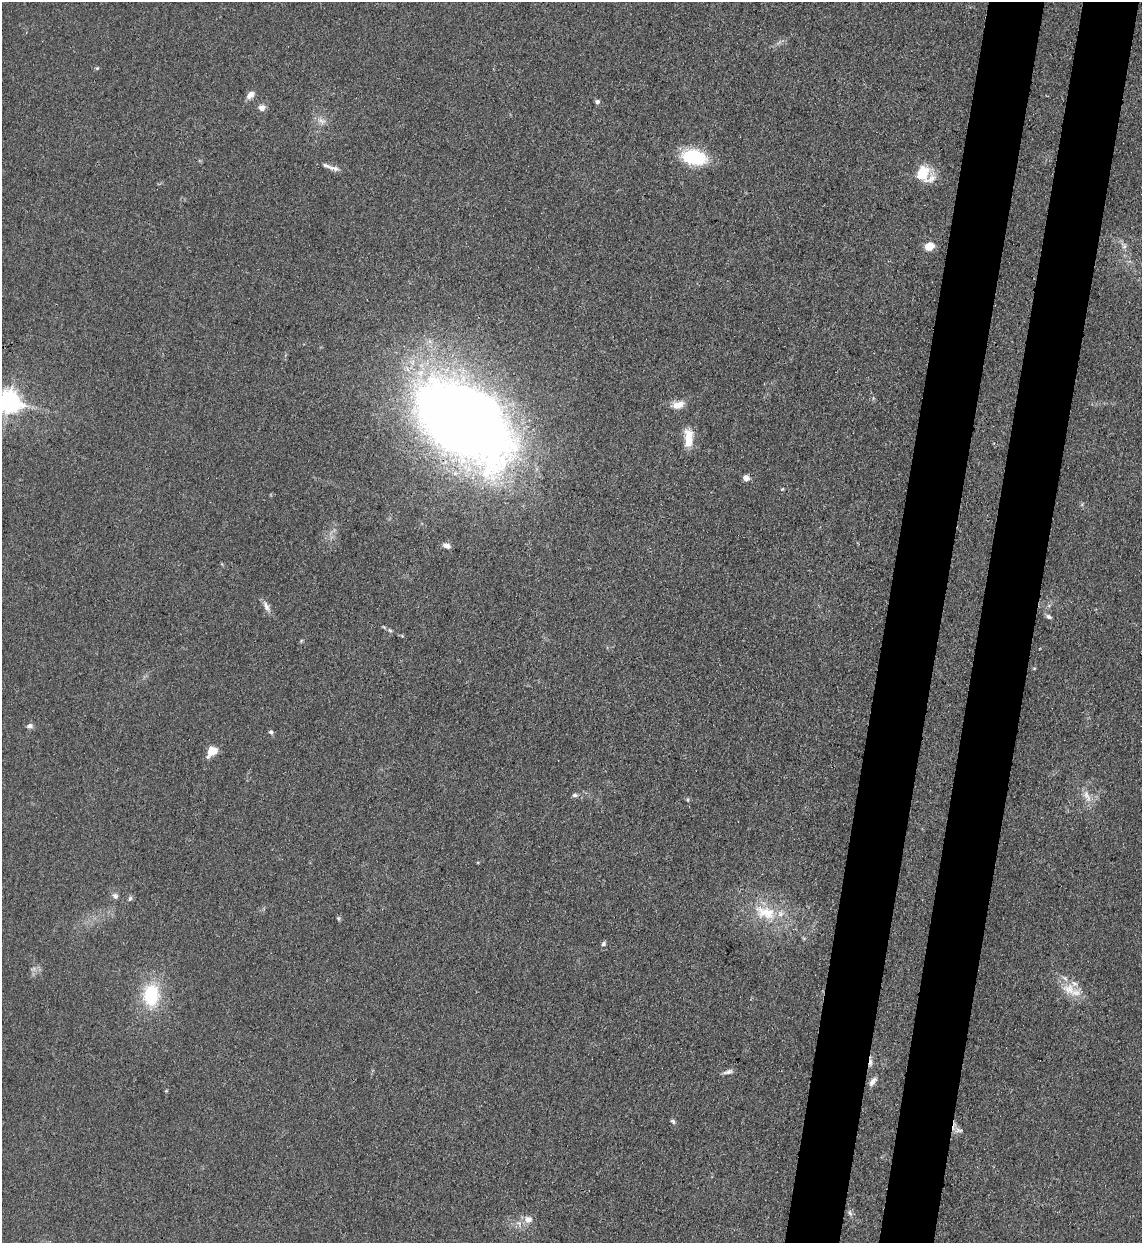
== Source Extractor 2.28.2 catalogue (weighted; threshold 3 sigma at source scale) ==
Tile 10 of 4 x 4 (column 2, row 3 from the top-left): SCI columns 1470-2609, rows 1265-2505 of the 5101 x 5010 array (HDU 1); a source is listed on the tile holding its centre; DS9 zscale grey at full resolution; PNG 1144 x 1245 px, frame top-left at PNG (2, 2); no overlay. Shown black and unused: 10% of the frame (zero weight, under 3 of 4 exposures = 7% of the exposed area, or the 3 px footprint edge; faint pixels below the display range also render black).
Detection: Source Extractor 2.28.2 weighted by HDU 2 'WHT'; one run over the whole footprint, this tile lists its part. Background 0.0807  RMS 0.011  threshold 0.0478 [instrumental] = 3 sigma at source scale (4.5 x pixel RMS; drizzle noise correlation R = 1.50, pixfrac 1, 0.05/0.05 arcsec/px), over >= 5 px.
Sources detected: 44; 1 inside a brighter object's white glare — not listed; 1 inside a brighter listed object's ellipse — not listed separately; the other 42 listed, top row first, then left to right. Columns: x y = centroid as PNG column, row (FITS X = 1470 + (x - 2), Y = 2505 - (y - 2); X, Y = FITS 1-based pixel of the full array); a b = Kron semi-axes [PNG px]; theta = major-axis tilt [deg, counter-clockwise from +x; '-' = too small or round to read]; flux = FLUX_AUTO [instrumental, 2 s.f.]
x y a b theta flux
97 68 5 4 - 1.2
250 95 12 7 45 6.5
597 102 5 5 - 3.4
262 108 7 6 - 6.4
322 121 13 8 -27 6.5
694 157 22 13 -11 75
334 168 17 6 -15 5.5
923 174 20 16 -39 30
929 246 8 6 24 20
1124 246 10 7 -40 4.6
9 402 7 7 - 940
678 405 16 9 14 12
459 420 86 55 -40 1600
689 438 26 11 89 18
746 478 7 7 - 5.3
782 489 5 3 - 0.94
446 545 9 6 -17 5.1
266 606 17 7 -64 6.2
1049 617 8 5 -29 3.1
390 630 7 5 -30 1.9
30 726 8 6 10 3.8
271 732 6 5 - 2.3
212 751 10 7 36 21
575 795 8 5 1 2.6
1087 796 20 8 -65 11
688 800 5 3 - 1.3
115 896 9 7 -43 3.9
130 898 7 5 73 2.4
765 912 35 18 -17 44
338 918 5 5 - 1.8
603 943 7 5 57 2.4
33 969 7 5 44 2.7
1069 989 22 15 -25 22
151 995 22 16 87 61
870 1062 16 4 -89 4.3
728 1072 13 5 17 4
873 1081 12 6 53 5.9
166 1091 5 3 - 0.99
673 1121 8 5 -45 2.2
958 1130 13 7 -18 5
850 1213 9 5 -63 2.7
528 1219 12 9 -11 8.5
Overlapping masked pixels (flux is a lower limit): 2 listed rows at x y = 459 420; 870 1062
Isophote crosses this tile's border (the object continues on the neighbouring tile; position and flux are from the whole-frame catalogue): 1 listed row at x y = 9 402